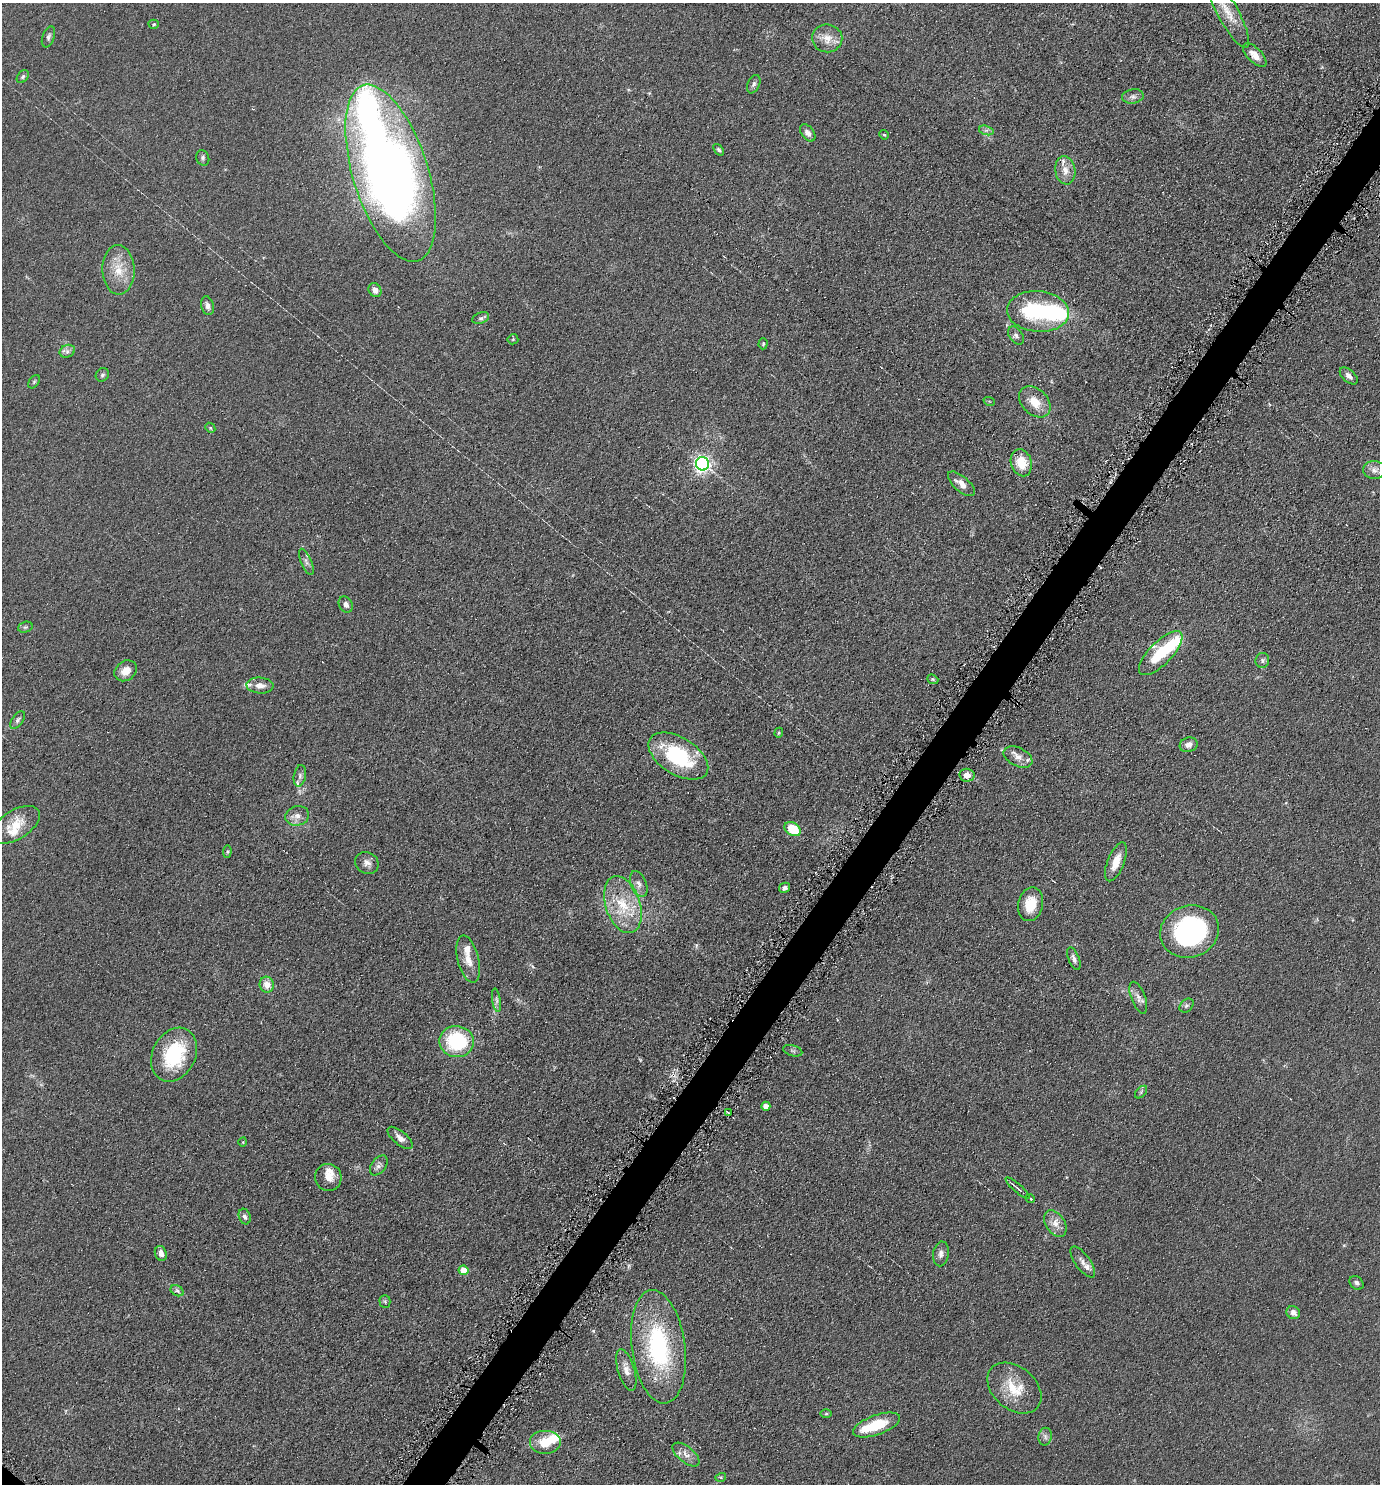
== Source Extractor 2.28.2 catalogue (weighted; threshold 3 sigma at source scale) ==
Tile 10 of 4 x 4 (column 2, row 3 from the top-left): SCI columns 1528-2905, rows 1491-2972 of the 5952 x 5946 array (HDU 1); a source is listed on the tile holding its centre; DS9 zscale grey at full resolution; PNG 1382 x 1486 px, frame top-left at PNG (2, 3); each listed source drawn as its Kron ellipse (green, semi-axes under 4 px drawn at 4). Shown black and unused: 3% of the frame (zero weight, under 4 of 8 exposures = <1% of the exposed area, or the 3 px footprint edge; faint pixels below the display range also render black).
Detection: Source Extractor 2.28.2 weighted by HDU 2 'WHT'; one run over the whole footprint, this tile lists its part. Background 0.0906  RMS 0.0077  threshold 0.0316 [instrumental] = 3 sigma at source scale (4.09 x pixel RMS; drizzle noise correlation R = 1.36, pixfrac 0.8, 0.05/0.05 arcsec/px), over >= 5 px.
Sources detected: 116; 4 inside a brighter object's white glare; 3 cosmic-ray / hot-pixel residue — neither listed nor drawn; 12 inside a brighter listed object's ellipse — not listed separately; the other 97 listed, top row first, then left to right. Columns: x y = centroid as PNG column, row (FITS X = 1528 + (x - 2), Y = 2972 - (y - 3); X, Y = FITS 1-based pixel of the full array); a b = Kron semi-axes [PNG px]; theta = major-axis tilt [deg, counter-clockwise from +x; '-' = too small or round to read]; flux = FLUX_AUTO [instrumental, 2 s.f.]
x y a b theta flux
1227 12 41 10 -61 16
154 24 5 4 - 1.1
48 37 11 6 70 2.2
827 38 15 14 - 9.8
1255 55 15 7 -45 6.4
23 77 7 5 50 1.4
754 84 10 6 66 1.9
1133 96 11 7 9 2.7
986 130 7 4 -18 1.8
808 133 10 6 -52 3.3
884 135 5 4 - 0.85
719 150 6 4 -51 1.3
203 158 8 6 -70 1.7
1065 170 14 10 -80 6.4
391 173 92 37 -72 690
118 270 24 16 -89 16
375 290 7 6 - 4.7
207 306 9 6 -76 2.9
1038 311 31 20 -5 61
481 318 9 5 19 1.8
1016 336 10 6 -52 2.5
513 339 5 5 - 0.84
763 344 5 4 - 0.91
67 351 8 6 22 2.5
102 375 7 6 - 1.6
1349 376 11 6 -42 3.4
34 382 7 5 54 1.1
989 401 6 3 -18 0.68
1035 402 18 12 -44 12
210 428 5 4 - 0.96
1021 463 14 10 -73 16
702 464 7 6 - 270
1374 470 11 9 -1 3.8
961 484 16 7 -41 6.7
306 562 14 5 -67 2.3
346 604 8 6 -61 3.2
25 627 7 5 19 1.3
1161 653 29 11 46 29
1262 660 7 6 - 2
126 671 12 9 37 7.7
933 679 6 4 -21 1
260 686 13 8 -4 5.7
18 720 10 5 53 2
779 733 5 4 - 0.89
1189 745 9 7 18 3.9
678 756 33 18 -32 56
1018 757 15 9 -26 5.4
967 775 8 6 -8 5.2
300 776 11 6 79 2.7
297 816 12 9 16 5.2
16 825 27 14 32 17
793 829 9 6 -33 22
227 852 6 4 83 0.94
1116 862 21 8 68 11
367 863 12 10 -32 4.2
639 884 13 8 -69 4.1
785 888 5 5 - 2.1
1030 904 17 12 77 15
623 905 29 17 -71 27
1189 931 30 26 19 120
468 959 24 10 -76 9.3
1074 959 12 5 -68 2.7
267 985 8 7 - 7
1138 998 17 7 -69 4.2
496 1000 12 4 -81 2.1
1186 1006 8 6 43 1.8
457 1042 17 15 -9 54
793 1051 10 5 -14 1.8
174 1055 28 21 63 47
1141 1092 7 4 46 1.2
766 1106 4 4 - 7.8
728 1113 3 2 - 1.1
400 1138 15 6 -40 4.5
243 1142 4 3 - 0.55
379 1165 11 7 53 3.1
328 1177 14 13 - 7.8
1018 1188 15 2 -41 2.1
1030 1198 4 3 - 3.6
245 1217 8 5 -70 2.4
1055 1223 15 9 -56 6.4
161 1253 7 6 - 3.6
941 1254 12 8 80 3.6
1083 1262 18 7 -54 4.2
463 1270 5 4 - 18
1357 1283 8 6 -40 2
177 1291 7 5 -30 1.7
385 1301 6 5 - 1.1
1293 1313 7 6 - 4
658 1347 57 27 -83 93
626 1370 21 8 -73 6.5
1014 1388 30 21 -40 23
826 1414 6 4 1 0.83
876 1425 25 10 20 25
1045 1437 9 6 79 2.4
545 1443 16 12 0 15
686 1454 16 8 -39 5.3
721 1477 5 3 - 0.77
Overlapping masked pixels (flux is a lower limit): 1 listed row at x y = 658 1347
Isophote crosses this tile's border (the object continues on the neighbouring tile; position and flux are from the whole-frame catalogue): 1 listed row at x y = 1227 12